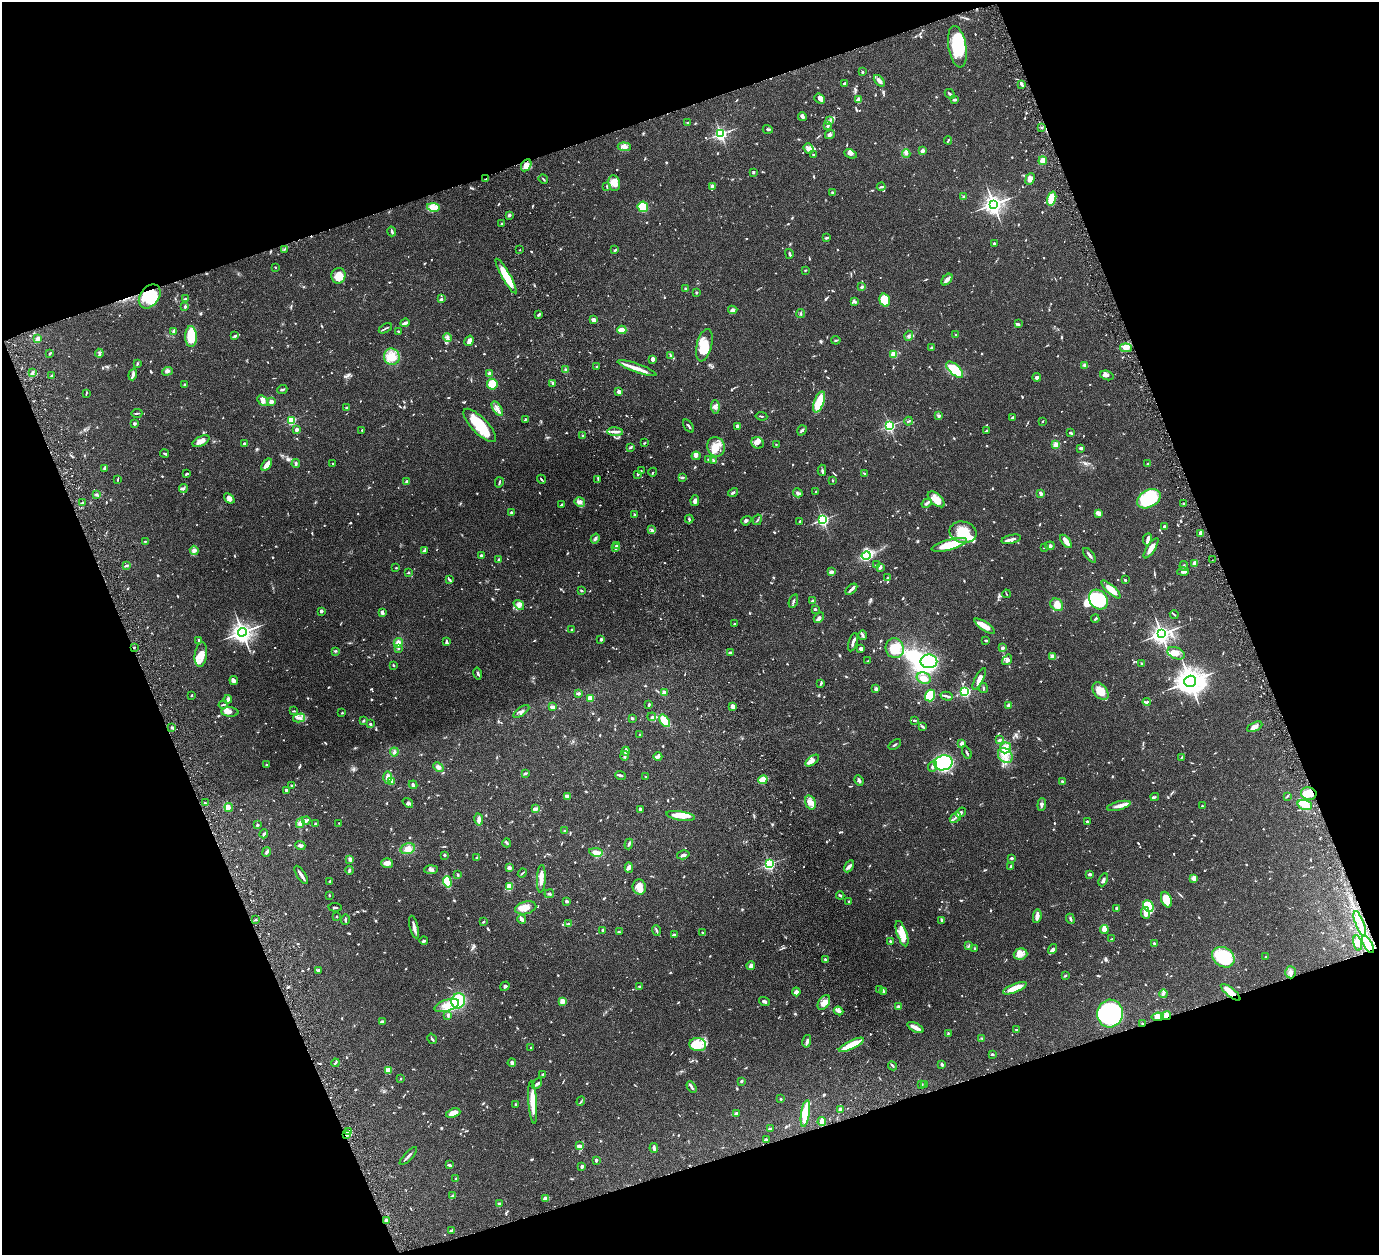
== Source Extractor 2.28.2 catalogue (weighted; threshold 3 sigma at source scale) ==
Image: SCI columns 63-5567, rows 318-5329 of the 5682 x 5542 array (HDU 1 of 3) = the unmasked area's bounding box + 8 px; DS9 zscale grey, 4 x 4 block average (1 PNG px = mean of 4 x 4 image px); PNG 1381 x 1257 px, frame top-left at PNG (2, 2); each listed source drawn as its Kron ellipse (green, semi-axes under 4 px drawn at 4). Shown black and unused: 39% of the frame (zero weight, under 3 of 6 exposures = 5% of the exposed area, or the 3 px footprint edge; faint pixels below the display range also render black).
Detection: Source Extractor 2.28.2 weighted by HDU 2 'WHT'. Background 0.0539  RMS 0.0027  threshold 0.0112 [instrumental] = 3 sigma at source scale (4.09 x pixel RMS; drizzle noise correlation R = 1.36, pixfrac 0.8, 0.05/0.05 arcsec/px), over >= 5 px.
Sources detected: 1364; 13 too faint to see at this stretch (4 x 4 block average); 10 inside a brighter object's white glare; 5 cosmic-ray / hot-pixel residue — neither listed nor drawn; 34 coinciding with a brighter row at this scale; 119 inside a brighter listed object's ellipse — not listed separately; of the other 1183, all 500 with FLUX_AUTO >= 1.31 (the completeness limit of this list) listed and drawn (683 fainter detections not listed), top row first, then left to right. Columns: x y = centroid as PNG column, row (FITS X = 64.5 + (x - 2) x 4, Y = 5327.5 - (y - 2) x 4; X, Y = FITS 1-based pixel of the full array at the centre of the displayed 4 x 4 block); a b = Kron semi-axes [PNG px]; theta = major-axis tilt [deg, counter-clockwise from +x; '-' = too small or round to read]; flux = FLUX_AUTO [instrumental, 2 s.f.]
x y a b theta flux
957 47 21 9 -80 86
863 72 2 2 - 4.9
879 81 7 3 -50 7.5
845 83 3 2 - 2.2
1021 84 3 2 - 4.1
950 94 5 2 - 3.3
819 99 6 4 -41 4.8
859 100 4 3 - 5.1
954 100 4 2 - 2.2
802 116 4 3 - 3.3
830 121 4 2 - 1.5
688 123 2 2 - 2.2
827 126 3 2 - 1.9
1041 127 2 2 - 1.4
768 129 5 2 - 2.2
721 134 2 2 - 340
830 134 5 4 - 3.9
948 140 4 2 - 1.6
624 147 7 4 -5 7.5
808 148 5 4 - 6.7
922 151 3 2 - 5.8
906 153 4 3 - 3.2
851 154 6 3 -25 4.5
813 155 2 2 - 1.7
1043 161 4 4 - 9.9
526 165 6 4 60 12
753 172 3 2 - 1.7
486 179 4 2 - 1.5
543 179 5 2 - 1.8
1030 179 6 4 66 7.1
614 183 8 6 -80 14
712 186 3 3 - 3.6
607 187 4 2 - 1.4
881 187 4 2 - 2.3
833 193 3 2 - 3.7
964 197 3 2 - 2
1052 199 7 4 73 40
993 204 4 3 - 680
433 207 6 4 -11 21
643 207 5 5 - 34
509 215 3 3 - 2.7
502 224 2 2 - 1.8
392 231 5 2 - 2.9
826 238 3 2 - 2.7
994 243 2 2 - 7.7
284 249 3 2 - 1.7
520 250 2 2 - 1.8
615 250 4 2 - 2.2
789 254 5 2 - 2.8
276 267 2 2 - 1.5
805 270 2 2 - 1.5
338 276 8 7 - 17
506 276 20 4 -60 41
947 280 7 3 48 7.2
862 287 3 2 - 3
685 289 3 2 - 1.8
696 293 2 2 - 1.8
150 296 13 9 54 62
185 298 3 2 - 1.5
441 299 4 3 - 1.8
885 300 7 5 -73 38
854 302 3 2 - 2.1
185 307 4 2 - 1.9
733 310 5 3 - 3.1
801 314 4 2 - 1.6
538 315 3 2 - 4.4
593 319 3 2 - 5.8
405 323 5 2 - 6.8
1018 324 3 2 - 1.7
385 328 7 2 29 2.2
622 330 4 3 - 17
398 331 2 2 - 1.7
173 332 4 3 - 2.7
956 335 3 2 - 1.6
235 336 3 3 - 2.1
909 336 5 3 - 2.9
191 337 10 6 -88 46
447 337 4 3 - 3.3
38 339 4 3 - 6.4
836 340 4 2 - 1.7
469 341 5 3 - 7
704 345 16 7 76 29
931 348 3 2 - 2.3
1126 348 6 4 -7 14
50 353 3 2 - 1.5
99 353 4 2 - 1.7
894 354 4 3 - 17
671 355 3 2 - 1.8
392 357 8 7 - 27
652 359 4 3 - 3.4
137 364 4 2 - 2
1085 365 4 3 - 5.1
597 366 2 2 - 1.4
637 368 20 4 -20 13
566 370 3 2 - 3.2
955 370 10 5 -43 58
167 371 5 3 - 3.8
32 372 4 3 - 2.9
490 374 2 2 - 36
133 375 6 3 71 3.8
1107 375 7 4 -19 5
52 376 3 2 - 2.9
1037 377 4 3 - 5.2
185 384 2 2 - 3.3
492 384 5 5 - 49
552 384 3 2 - 1.6
282 390 5 3 - 2.5
619 392 2 2 - 26
86 393 4 2 - 1.4
263 400 6 3 -42 5.4
271 402 2 2 - 33
819 402 11 5 68 36
715 407 7 3 -89 4.1
347 408 2 2 - 2.1
497 409 8 2 -59 5.3
137 413 6 2 3 1.9
761 416 6 2 -8 1.7
939 416 3 3 - 3
1013 417 3 2 - 1.9
525 419 3 2 - 1.4
291 420 2 2 - 140
909 421 4 2 - 2.2
1043 421 2 2 - 1.3
134 424 2 2 - 9.9
480 425 22 8 -46 57
688 426 7 2 -53 3.3
738 426 2 2 - 22
889 426 2 2 - 260
297 430 3 2 - 5.9
362 430 2 2 - 1.4
802 430 5 3 - 2.4
986 431 3 2 - 1.7
615 432 8 2 -3 5.7
1071 433 3 2 - 3.2
583 436 2 2 - 5.7
201 441 9 4 25 8
645 443 2 2 - 1.9
758 443 6 5 - 6.2
244 444 3 2 - 3.2
776 444 2 2 - 2.2
1056 444 2 2 - 57
631 447 4 2 - 2.2
716 447 10 8 -70 18
1081 448 3 2 - 3.6
165 454 4 2 - 1.9
696 456 4 3 - 3.9
709 460 2 2 - 2.7
714 460 3 2 - 1.4
296 463 4 2 - 3.2
332 463 2 2 - 1.8
1148 464 3 2 - 1.7
267 465 7 2 54 17
104 469 4 2 - 1.4
822 470 5 2 - 2.5
641 471 2 2 - 1.6
653 472 4 2 - 1.5
864 473 3 2 - 1.3
187 474 3 2 - 3
638 474 3 2 - 2.1
682 478 4 2 - 1.7
118 479 3 2 - 1.4
541 479 5 2 - 1.7
598 479 4 2 - 2
407 481 3 2 - 2.1
833 481 2 2 - 1.4
499 482 5 2 - 2.2
183 489 4 3 - 2.5
733 492 5 3 - 3
816 492 3 2 - 1.3
798 493 5 3 - 4.1
1041 493 3 2 - 6.6
97 495 3 3 - 2.4
229 498 6 4 -40 7.3
936 499 10 5 -41 18
1149 499 12 8 29 98
695 500 5 3 - 5.7
580 502 5 5 - 5.6
82 503 3 2 - 2.2
927 503 5 3 - 3
562 504 3 2 - 3.8
1183 504 3 2 - 2.1
512 513 2 2 - 11
1098 513 3 2 - 15
634 515 2 2 - 2.1
689 519 4 2 - 2.5
757 520 5 2 - 1.8
823 520 2 2 - 260
746 521 5 2 - 2.6
800 521 2 2 - 1.7
1164 526 2 2 - 2.1
652 530 4 3 - 3.3
963 532 14 10 -12 41
1201 533 3 2 - 7.9
595 539 5 2 - 3.1
1011 539 10 3 13 5.2
1147 539 6 3 80 3.9
145 541 2 2 - 1.4
1066 541 8 3 -51 11
949 545 18 5 15 52
617 546 2 2 - 20
1050 546 5 3 - 6.2
1045 547 3 2 - 1.9
616 548 2 2 - 13
1151 548 12 3 57 12
194 550 5 3 - 3.3
424 551 3 2 - 1.9
481 555 2 2 - 7.5
1090 555 9 2 -52 4.7
866 556 5 3 - 110
499 560 2 2 - 14
1212 560 2 2 - 1.5
1194 563 4 2 - 4.7
876 565 2 2 - 1.4
127 566 4 2 - 2.5
1184 566 5 2 - 3
880 567 3 2 - 4.8
396 568 2 2 - 1.3
831 572 3 2 - 8.6
1183 572 5 2 - 5.8
408 573 3 2 - 1.4
888 578 3 2 - 1.9
449 580 3 2 - 3.6
1125 580 2 2 - 2.5
851 589 7 2 42 4.6
1111 589 12 3 -42 27
581 591 3 2 - 2.2
1006 594 4 2 - 1.3
1098 600 10 8 -51 98
793 601 7 2 71 2.8
812 601 4 3 - 3.2
519 605 6 4 -38 6.3
1057 605 7 5 -41 13
815 609 3 2 - 2.2
321 611 3 2 - 4.1
382 612 4 2 - 5
1174 614 4 2 - 1.4
819 618 6 3 43 4
1095 619 4 2 - 2.2
735 624 3 2 - 1.5
985 626 12 3 -33 20
571 629 2 2 - 1.6
242 632 4 4 - 750
1161 634 4 3 - 680
862 635 5 2 - 2.3
601 639 2 2 - 4.7
199 640 4 2 - 2.7
986 641 4 2 - 1.6
446 642 3 2 - 4.1
853 642 9 2 73 6.1
398 643 5 4 - 7.7
134 647 2 2 - 1.8
398 648 3 2 - 1.4
861 648 3 3 - 5.3
895 648 10 9 - 31
1002 648 2 2 - 13
335 651 3 2 - 1.6
730 653 3 2 - 2.8
1176 653 9 5 -23 8.3
201 655 12 6 82 12
1053 656 4 3 - 7.5
1007 660 6 4 54 5.4
868 661 2 2 - 1.4
929 661 8 7 - 140
1142 664 3 2 - 2.1
393 665 2 2 - 2.2
478 673 6 2 -76 3
924 678 7 5 -22 11
979 679 12 3 63 11
234 680 4 4 - 4.3
1190 681 6 5 - 1600
820 684 3 2 - 1.7
983 688 5 2 - 1.7
876 689 2 2 - 19
1100 691 10 6 -51 24
965 692 2 2 - 260
578 693 3 2 - 3
664 693 2 2 - 41
191 695 3 2 - 1.4
930 696 6 5 - 58
946 696 6 2 -14 3.1
590 698 2 2 - 51
228 699 4 3 - 3.8
1147 702 4 2 - 2.6
223 705 4 2 - 1.6
649 705 2 2 - 2.8
1008 705 4 3 - 3.1
733 706 3 3 - 8.4
552 707 4 3 - 6.2
294 711 3 2 - 1.5
521 711 9 3 36 4.3
230 712 8 5 -5 5.6
342 713 2 2 - 1.9
652 717 4 2 - 1.6
299 718 6 3 13 4.8
632 718 2 2 - 2.8
914 720 2 2 - 2.8
363 721 3 2 - 2.2
665 721 7 4 -55 29
370 724 3 2 - 2.2
922 726 3 2 - 1.7
172 727 3 2 - 1.9
1255 727 8 4 26 7.5
640 735 2 2 - 1.7
1000 740 4 2 - 2.4
962 743 4 2 - 5.4
895 745 7 2 34 2.1
1005 748 5 5 - 8
626 751 4 2 - 4.7
394 752 4 3 - 3.5
967 753 6 2 -63 2.9
1005 755 8 6 -50 14
625 756 5 2 - 4.7
658 756 4 3 - 3.3
1182 757 3 2 - 1.3
812 761 8 3 38 4.9
943 763 9 7 16 150
266 765 2 2 - 1.7
933 766 6 3 68 5.2
438 767 6 4 -42 5.4
525 773 3 2 - 3.4
620 775 5 2 - 4.5
645 776 2 2 - 2
388 777 6 3 -90 10
763 780 5 3 - 38
859 780 5 2 - 2.7
391 781 2 2 - 37
1062 782 3 2 - 2.3
291 785 2 2 - 1.6
413 785 4 2 - 2.3
286 790 2 2 - 3
1309 793 8 6 -11 23
567 796 4 2 - 7.1
1287 796 3 2 - 1.3
1155 797 4 2 - 2.3
810 802 7 5 -72 9.2
205 803 4 2 - 1.9
408 803 6 2 -39 2.9
1042 805 6 3 85 3.4
1305 805 7 4 -16 22
1119 806 12 3 15 8.6
1203 806 3 2 - 1.7
229 807 4 2 - 4.8
536 809 3 3 - 3.7
640 809 2 2 - 6.1
961 812 5 3 - 3.6
681 816 14 4 -9 22
955 817 6 2 40 3.3
479 819 6 3 -79 5.8
306 820 4 4 - 2.8
1087 822 3 2 - 2.3
300 823 5 3 - 7.3
339 823 2 2 - 2
315 824 3 2 - 2.2
257 825 2 2 - 3.5
564 831 2 2 - 2
264 834 4 2 - 2.9
507 843 4 2 - 1.9
629 844 5 2 - 3.1
300 845 5 3 - 4.4
408 849 7 5 15 10
267 852 5 2 - 4.8
596 852 6 3 -10 8
444 855 2 2 - 7.7
683 855 6 2 15 4.6
477 858 3 2 - 3.3
1012 858 3 2 - 2.3
350 859 4 3 - 4.2
387 863 6 5 - 6.9
769 864 2 2 - 280
849 866 6 3 61 4
629 867 5 4 - 4.3
1011 867 4 2 - 1.7
509 868 3 3 - 3.9
349 870 4 2 - 2.6
431 870 7 3 2 5
522 873 4 2 - 1.8
1090 874 2 2 - 5.3
301 875 10 2 -57 8.8
458 875 3 2 - 2.6
1194 878 3 3 - 8.8
541 879 14 3 87 14
1103 880 7 3 65 3.9
329 881 2 2 - 1.6
447 882 5 3 - 73
509 886 4 3 - 16
639 887 7 6 - 9.1
549 894 5 2 - 2.2
329 895 3 2 - 1.5
840 895 4 2 - 2
1166 900 8 5 -68 30
567 901 3 2 - 2.6
849 901 3 2 - 1.5
1148 906 6 5 - 44
335 907 6 2 -7 2
526 908 11 6 14 15
1117 908 4 2 - 2.7
1145 913 6 3 -83 12
1037 916 7 3 81 7.9
337 917 2 2 - 4.7
522 919 5 3 - 6.1
1070 919 5 2 - 2.8
256 920 3 2 - 1.5
345 920 5 2 - 2.9
941 920 3 2 - 3.7
483 922 3 2 - 1.3
1360 923 13 2 -68 11
568 924 4 2 - 2.2
414 927 12 2 -76 9.1
603 930 3 2 - 1.7
1104 930 4 3 - 12
656 931 5 2 - 2.4
619 932 3 2 - 2.1
702 933 2 2 - 1.8
902 934 13 5 -70 25
674 935 3 2 - 3.8
1112 939 2 2 - 1.4
424 941 4 2 - 2.5
890 941 2 2 - 2.6
1154 943 3 2 - 1.5
1358 943 7 3 -77 6.9
1368 944 9 3 -61 17
968 946 4 2 - 1.8
975 948 3 2 - 1.5
1053 949 5 3 - 4.2
1020 954 7 5 17 8.5
1223 957 12 9 -35 89
1266 957 3 2 - 1.5
825 960 3 2 - 3.1
751 966 4 3 - 6.2
318 971 3 2 - 1.6
1290 972 6 5 - 6
1065 976 3 2 - 1.6
505 986 5 2 - 2.7
639 987 4 2 - 2.4
1015 988 13 3 22 32
880 990 3 2 - 3.1
883 991 4 2 - 3.6
796 992 4 4 - 8.1
1231 992 12 3 -39 22
1163 994 4 2 - 2.6
458 1001 8 7 - 55
562 1001 2 2 - 53
764 1001 6 2 -19 3.8
824 1002 8 5 56 11
447 1005 13 5 17 18
899 1007 4 3 - 2.8
839 1011 5 3 - 5.9
1110 1014 14 13 - 210
448 1016 4 3 - 1.9
1166 1016 5 4 - 9.8
1158 1017 6 4 9 13
382 1022 4 3 - 2.3
1142 1024 2 2 - 1.4
915 1028 9 2 -26 12
1016 1030 3 2 - 1.4
948 1034 4 2 - 2.2
982 1038 2 2 - 2
432 1039 5 2 - 2.3
807 1041 6 2 75 5
698 1045 8 6 -6 17
851 1045 14 3 26 34
531 1047 2 2 - 1.4
992 1054 2 2 - 3.2
335 1063 4 2 - 1.6
512 1063 4 2 - 5.7
942 1064 4 2 - 2.6
892 1066 5 2 - 2
388 1070 3 3 - 10
543 1074 4 2 - 1.9
401 1078 2 2 - 1.7
741 1081 3 2 - 2.2
537 1084 6 3 44 3.4
921 1084 3 2 - 2
924 1084 2 2 - 2
692 1087 6 2 -59 2.8
780 1099 2 2 - 1.5
581 1101 5 2 - 1.3
533 1102 21 3 -86 27
516 1104 2 2 - 2.5
840 1109 3 2 - 4.7
453 1113 7 4 21 18
736 1113 2 2 - 4.9
805 1113 14 3 81 60
822 1121 4 2 - 24
770 1129 3 2 - 3.3
348 1131 2 2 - 1.5
346 1135 4 2 - 3.8
766 1139 3 2 - 1.5
579 1146 4 2 - 7.4
654 1148 5 2 - 5.2
408 1156 11 2 46 5.3
596 1160 3 2 - 2.6
449 1165 4 3 - 2.5
582 1166 3 2 - 2.9
456 1179 3 2 - 2.1
452 1196 3 2 - 1.7
545 1198 3 2 - 1.8
499 1204 3 2 - 3.9
386 1220 3 2 - 6.7
451 1230 4 2 - 1.9
Overlapping masked pixels (flux is a lower limit): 8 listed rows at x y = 150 296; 134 647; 1309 793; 1368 944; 1166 1016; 1158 1017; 1142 1024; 346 1135
Diffuse or blended objects may show on this block-average render without a row.